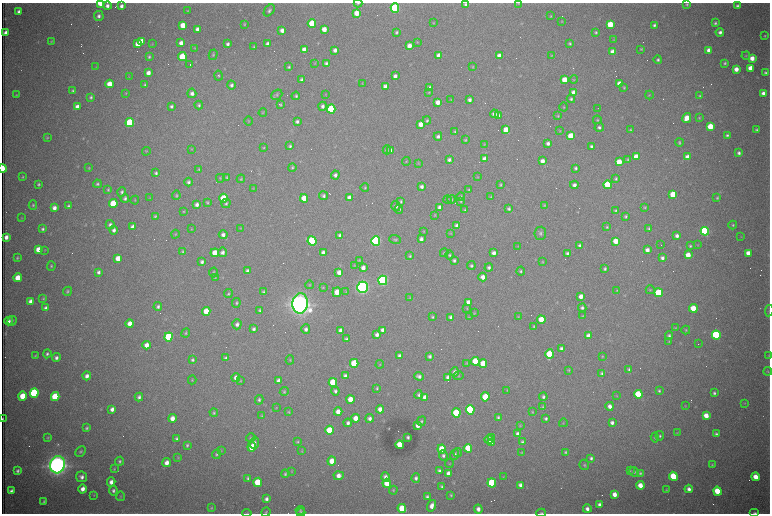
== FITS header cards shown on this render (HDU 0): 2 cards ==
NAXIS1  =                 1536 /fastest changing axis
NAXIS2  =                 1023 /next to fastest changing axis

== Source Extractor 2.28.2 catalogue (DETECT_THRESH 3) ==
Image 1536 x 1023 px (HDU 0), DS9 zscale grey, zoomed out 1/2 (1 PNG px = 2 x 2 image px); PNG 772 x 516 px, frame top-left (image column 1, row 1022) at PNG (2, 3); each listed source drawn as its Kron ellipse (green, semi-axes under 4 px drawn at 4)
Background 2770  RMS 32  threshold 96.7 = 3 sigma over >= 5 px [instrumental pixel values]
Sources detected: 650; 97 cannot appear on this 1/2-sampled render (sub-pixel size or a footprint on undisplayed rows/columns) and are neither listed nor drawn; of the other 553, the 500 brightest by FLUX_AUTO listed and drawn (53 fainter detections omitted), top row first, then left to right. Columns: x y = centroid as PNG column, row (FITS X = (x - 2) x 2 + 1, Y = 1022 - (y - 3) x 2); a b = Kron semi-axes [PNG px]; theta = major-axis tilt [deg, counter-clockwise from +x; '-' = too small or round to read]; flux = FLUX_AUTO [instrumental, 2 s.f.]
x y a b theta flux
100 3 4 2 - 2.1e+05
358 3 4 3 - 7.0e+03
518 3 3 3 - 4.1e+03
687 4 4 4 - 9.2e+03
465 5 4 4 - 1.6e+04
107 6 4 4 - 2.8e+04
121 6 4 3 - 2.6e+04
737 6 4 3 - 1.5e+04
395 8 4 4 - 1.2e+06
269 10 7 4 51 1.8e+04
188 11 3 3 - 6.5e+03
19 12 3 3 - 2.3e+04
357 13 4 4 - 8.6e+04
99 16 5 5 - 2.4e+04
551 16 3 3 - 6.1e+03
562 21 3 2 - 4.3e+03
433 23 3 3 - 4.5e+03
715 23 3 3 - 1.2e+04
244 24 3 3 - 6.3e+03
312 24 4 4 - 2.9e+05
610 24 4 4 - 2.1e+05
183 25 4 4 - 1.1e+05
654 25 3 3 - 1.4e+04
197 29 4 3 - 3.6e+04
324 29 4 4 - 6.8e+04
282 30 4 3 - 3.8e+04
396 32 3 3 - 1.1e+04
596 32 3 3 - 9.1e+03
720 32 4 4 - 2.4e+04
5 33 4 3 - 3.9e+04
765 36 4 3 - 7.0e+03
614 40 4 3 - 4.8e+03
51 41 4 3 - 5.9e+03
142 41 4 4 - 1.3e+05
417 42 4 3 - 4.5e+03
181 43 4 3 - 4.1e+04
570 43 3 3 - 9.3e+03
138 44 4 4 - 7.4e+04
152 44 3 2 - 4.7e+03
228 44 3 3 - 1.8e+04
268 44 3 3 - 2.5e+04
409 46 4 3 - 5.6e+04
254 47 3 2 - 7.2e+03
195 48 3 3 - 4.7e+03
641 49 3 3 - 7.5e+03
304 50 4 3 - 5.0e+04
335 50 3 3 - 2.7e+04
709 50 4 3 - 3.8e+04
612 52 4 3 - 4.8e+04
213 55 5 3 - 8.0e+03
439 55 4 3 - 5.1e+04
499 56 4 3 - 4.3e+04
551 56 4 3 - 4.9e+03
746 56 4 3 - 6.3e+03
149 57 4 3 - 1.0e+04
182 57 4 4 - 3.1e+05
752 58 4 4 - 5.9e+04
658 60 4 4 - 1.3e+04
315 63 3 3 - 4.3e+03
326 63 4 4 - 1.6e+04
725 63 4 3 - 1.1e+04
190 65 2 1 - 2.0e+05
96 67 3 3 - 4.0e+03
289 67 3 3 - 9.6e+03
473 67 4 3 - 5.5e+03
751 68 4 4 - 9.6e+04
736 69 4 4 - 5.9e+04
148 73 4 3 - 4.2e+04
765 73 3 3 - 1.4e+04
219 76 5 4 - 9.6e+03
395 76 4 3 - 2.6e+04
129 77 3 3 - 4.2e+03
574 79 4 3 - 6.9e+03
301 80 4 3 - 1.9e+04
564 80 4 4 - 1.1e+05
109 84 4 4 - 1.1e+05
362 84 4 2 - 4.4e+03
619 84 4 3 - 6.7e+04
145 85 4 3 - 9.5e+03
231 85 4 4 - 1.8e+04
385 86 3 3 - 2.5e+04
429 88 4 3 - 2.0e+04
624 88 4 4 - 7.3e+03
73 91 4 3 - 1.1e+04
429 92 4 3 - 5.9e+03
574 92 4 4 - 5.8e+04
126 93 4 3 - 6.0e+03
192 93 5 4 - 2.9e+04
763 93 4 4 - 3.0e+04
16 95 3 3 - 4.6e+03
277 95 6 4 41 1.1e+04
325 95 4 3 - 4.6e+03
649 95 4 3 - 6.2e+03
296 96 4 4 - 1.1e+04
699 96 4 3 - 8.1e+03
91 97 4 3 - 1.2e+04
451 99 4 2 - 4.3e+03
571 99 4 4 - 1.3e+04
469 100 3 3 - 2.3e+04
438 102 4 3 - 5.1e+04
199 105 4 3 - 1.2e+04
280 105 4 3 - 7.1e+03
171 106 3 3 - 1.4e+04
323 106 4 4 - 2.2e+04
77 107 4 3 - 4.4e+04
564 107 4 3 - 6.7e+03
598 108 2 1 - 5.0e+03
331 109 4 4 - 6.1e+05
263 112 4 3 - 5.3e+03
494 114 4 4 - 3.4e+04
498 116 4 3 - 3.3e+04
558 116 4 3 - 8.0e+03
687 118 5 4 - 9.5e+04
699 118 3 2 - 5.9e+03
597 120 4 4 - 7.9e+03
248 121 4 3 - 4.7e+03
427 121 4 4 - 1.2e+04
297 122 3 3 - 1.8e+04
130 123 4 4 - 6.2e+05
421 124 4 4 - 6.5e+04
710 126 4 4 - 1.6e+05
599 127 4 4 - 1.6e+04
506 130 4 4 - 1.4e+05
630 130 3 3 - 6.7e+03
756 130 4 3 - 9.3e+03
560 131 4 3 - 5.2e+03
455 132 4 3 - 7.9e+03
727 135 3 3 - 1.3e+04
438 136 4 4 - 2.0e+04
571 136 4 4 - 2.3e+05
47 138 4 3 - 6.9e+03
465 140 3 3 - 8.5e+03
679 142 4 3 - 1.0e+04
548 143 4 3 - 2.2e+04
484 144 4 3 - 5.8e+03
290 146 4 3 - 1.2e+04
591 146 3 3 - 1.4e+04
264 147 3 2 - 5.9e+03
191 149 3 3 - 4.8e+03
387 150 4 4 - 1.3e+04
146 151 4 3 - 5.8e+03
391 151 4 4 - 6.2e+04
739 153 3 3 - 1.7e+04
636 157 4 4 - 1.0e+05
688 157 4 4 - 5.5e+04
484 159 4 3 - 5.3e+04
628 159 3 3 - 7.5e+03
449 160 4 4 - 1.9e+04
406 161 4 3 - 6.3e+03
542 161 4 4 - 4.1e+04
619 162 4 4 - 1.5e+05
418 163 3 3 - 4.9e+03
292 167 4 3 - 9.7e+03
3 168 4 2 - 3.0e+05
89 168 4 3 - 6.5e+03
576 168 4 3 - 1.2e+04
199 169 4 3 - 7.7e+03
156 173 4 3 - 1.3e+04
335 175 4 4 - 2.4e+04
22 177 3 3 - 7.3e+03
227 177 4 3 - 8.7e+03
477 177 3 3 - 4.9e+03
220 178 4 3 - 5.3e+03
241 179 4 4 - 7.8e+03
616 179 4 4 - 1.1e+04
188 182 4 4 - 1.5e+04
39 184 3 3 - 1.1e+04
97 184 4 4 - 1.2e+04
500 185 3 3 - 8.1e+03
574 185 4 4 - 2.4e+04
607 185 4 4 - 3.1e+05
422 187 4 3 - 2.4e+04
365 188 4 3 - 7.6e+03
108 189 4 3 - 8.6e+03
253 189 4 3 - 5.0e+03
469 190 4 3 - 6.5e+03
122 192 5 4 - 1.5e+04
673 194 4 4 - 1.9e+05
176 195 5 4 - 9.5e+03
323 196 4 4 - 1.6e+04
461 197 4 3 - 8.9e+03
491 197 3 3 - 6.4e+03
125 198 4 4 - 1.6e+04
150 198 4 3 - 4.8e+03
224 198 4 4 - 2.6e+05
304 198 4 4 - 1.3e+05
349 198 4 3 - 4.7e+04
717 198 4 4 - 9.7e+03
452 199 4 4 - 6.8e+03
135 200 4 3 - 5.5e+03
447 200 4 4 - 5.9e+03
401 201 4 3 - 1.0e+04
461 201 4 4 - 7.3e+03
207 202 3 3 - 7.9e+03
113 203 4 4 - 2.6e+05
226 203 5 4 - 1.1e+04
33 205 4 4 - 9.1e+03
197 205 4 3 - 2.7e+04
544 205 4 3 - 6.6e+03
68 206 4 3 - 1.3e+04
396 206 5 4 - 2.3e+04
440 207 4 4 - 4.0e+04
54 208 4 4 - 3.9e+04
645 208 3 3 - 6.2e+03
399 209 4 4 - 1.2e+04
509 209 4 4 - 1.3e+04
465 210 4 3 - 8.1e+03
615 210 3 3 - 8.6e+03
183 211 3 3 - 4.8e+03
435 215 4 3 - 4.9e+03
155 216 4 3 - 9.5e+03
626 216 3 3 - 9.7e+03
22 218 4 3 - 4.0e+03
110 225 4 4 - 2.0e+04
733 225 4 4 - 9.8e+03
457 226 4 3 - 4.0e+04
133 227 4 3 - 3.2e+04
607 227 3 3 - 8.3e+03
240 228 3 3 - 4.1e+03
649 228 4 3 - 9.2e+03
43 229 3 3 - 1.3e+04
191 229 4 3 - 4.4e+03
114 230 4 4 - 2.4e+04
424 231 4 3 - 6.0e+03
705 231 4 4 - 1.4e+06
450 233 4 3 - 4.2e+03
540 233 6 6 - 1.9e+04
175 234 4 3 - 6.3e+03
223 235 4 4 - 2.6e+04
340 235 4 3 - 1.6e+04
677 236 3 3 - 2.6e+04
741 236 4 3 - 4.8e+03
6 237 4 3 - 4.0e+04
421 239 4 3 - 2.4e+04
395 240 6 4 -21 1.1e+04
312 241 4 4 - 8.1e+05
376 241 5 4 - 1.7e+06
616 241 4 4 - 1.1e+05
580 245 4 4 - 1.7e+04
661 245 2 1 - 4.8e+03
698 245 4 3 - 4.7e+03
518 246 4 3 - 4.3e+03
690 246 4 3 - 1.1e+04
38 249 4 4 - 8.7e+04
45 250 4 3 - 5.0e+03
647 250 4 4 - 3.6e+04
183 252 3 3 - 8.1e+03
222 252 5 4 - 2.5e+04
215 253 4 4 - 1.2e+05
323 253 4 3 - 3.4e+04
444 253 4 3 - 8.6e+03
494 253 4 3 - 3.0e+04
567 253 4 3 - 1.6e+04
748 253 4 4 - 6.3e+04
449 255 4 4 - 9.9e+03
688 255 4 4 - 9.3e+04
410 256 3 3 - 7.9e+03
17 258 3 3 - 8.0e+03
118 258 4 4 - 8.4e+04
662 258 4 4 - 2.3e+04
359 260 4 4 - 6.7e+03
454 260 4 3 - 1.5e+04
202 262 4 3 - 1.8e+04
543 262 3 3 - 5.5e+03
354 265 3 3 - 4.5e+03
51 266 5 3 - 9.6e+03
471 266 4 4 - 1.2e+04
489 267 4 4 - 1.6e+04
363 268 4 4 - 3.7e+04
605 269 4 3 - 1.2e+04
247 271 4 3 - 1.7e+04
521 271 4 4 - 1.1e+04
98 272 4 3 - 1.9e+04
339 272 4 3 - 4.5e+04
213 273 5 4 - 1.1e+04
483 277 4 4 - 4.4e+04
18 278 4 4 - 1.3e+05
215 278 4 4 - 6.4e+03
383 280 5 4 - 1.8e+06
310 285 4 3 - 5.8e+03
323 287 4 3 - 6.3e+03
362 287 5 5 - 3.4e+06
617 290 3 3 - 4.7e+03
650 290 4 3 - 6.6e+03
67 291 5 4 - 1.1e+04
263 292 4 4 - 1.2e+04
337 292 5 4 - 8.2e+04
346 292 3 3 - 4.6e+03
659 293 4 4 - 4.3e+05
228 294 4 3 - 9.5e+03
581 296 4 3 - 4.4e+04
43 298 3 3 - 6.9e+03
410 298 4 3 - 5.7e+03
31 301 4 3 - 4.1e+04
468 302 4 3 - 3.8e+04
236 303 5 4 - 1.1e+04
300 304 10 7 86 9.8e+06
158 306 4 4 - 1.6e+04
46 308 4 4 - 2.6e+04
467 308 3 3 - 5.0e+03
582 308 4 4 - 1.8e+04
693 308 4 4 - 1.6e+05
206 311 4 4 - 1.4e+05
260 311 4 3 - 1.0e+04
769 311 6 3 81 6.5e+03
474 313 4 4 - 5.9e+03
582 316 4 3 - 6.7e+03
432 317 4 3 - 9.6e+03
451 317 4 4 - 2.1e+04
469 317 3 3 - 4.9e+03
518 317 4 3 - 5.1e+03
541 320 4 4 - 1.4e+05
9 321 4 3 - 2.2e+04
12 321 5 3 - 8.3e+03
130 324 4 4 - 7.9e+04
237 324 5 4 - 2.5e+04
534 326 3 3 - 7.0e+03
675 328 4 3 - 5.6e+03
254 329 4 3 - 1.8e+04
306 329 5 4 - 2.3e+04
340 330 4 3 - 2.5e+04
383 330 4 3 - 3.1e+04
686 330 4 4 - 7.5e+03
186 333 4 3 - 8.8e+03
377 334 4 3 - 2.8e+04
716 335 4 4 - 1.0e+06
588 336 4 4 - 5.1e+04
669 336 4 4 - 1.6e+04
169 337 4 4 - 5.8e+05
346 339 4 3 - 1.4e+04
669 341 4 3 - 6.0e+03
698 344 2 1 - 4.8e+03
146 345 4 4 - 5.4e+04
561 349 4 3 - 1.8e+04
47 354 4 4 - 1.6e+04
550 354 5 4 - 3.8e+05
35 356 4 3 - 6.3e+03
399 356 4 3 - 2.2e+04
430 356 4 3 - 1.5e+04
602 356 4 3 - 6.6e+03
769 356 4 3 - 4.3e+03
56 358 4 4 - 2.3e+04
226 358 4 3 - 1.7e+04
192 360 4 4 - 1.3e+04
290 360 4 3 - 6.7e+03
475 361 4 4 - 2.9e+05
354 363 4 4 - 3.5e+05
466 363 4 3 - 4.5e+03
380 364 4 3 - 6.0e+03
483 364 4 4 - 1.7e+05
629 369 4 4 - 1.2e+04
568 370 3 3 - 7.1e+03
768 371 4 3 - 6.5e+03
455 372 4 4 - 2.7e+04
602 373 4 4 - 1.7e+04
87 376 4 4 - 3.2e+04
345 376 4 3 - 2.3e+04
419 376 5 4 - 2.5e+04
459 376 5 4 - 6.9e+03
448 377 4 3 - 3.9e+04
236 378 4 4 - 4.1e+04
192 380 4 3 - 6.9e+03
240 381 4 3 - 5.5e+03
278 381 4 3 - 2.8e+04
333 382 4 4 - 3.2e+05
377 388 3 3 - 8.4e+03
507 390 3 2 - 4.4e+03
335 391 4 4 - 1.7e+04
659 391 4 3 - 1.0e+04
284 392 4 4 - 9.4e+03
34 393 5 4 - 1.0e+06
714 393 4 3 - 1.4e+04
638 394 4 4 - 3.1e+05
419 395 4 4 - 1.5e+04
22 396 4 4 - 1.4e+05
617 396 4 3 - 5.6e+03
55 397 4 4 - 3.6e+05
139 397 4 3 - 1.9e+04
425 397 4 3 - 6.4e+04
485 397 4 4 - 2.0e+05
543 397 4 3 - 1.6e+04
350 399 4 4 - 8.2e+04
259 400 5 4 - 1.3e+04
745 403 4 3 - 6.3e+03
610 406 4 4 - 3.5e+04
685 406 4 3 - 5.0e+03
543 407 3 3 - 6.8e+03
276 408 3 3 - 4.1e+03
112 409 4 3 - 3.2e+04
380 409 4 3 - 4.9e+04
470 410 4 4 - 8.3e+05
289 412 4 3 - 7.4e+03
338 412 4 4 - 7.0e+04
532 412 4 3 - 6.0e+03
214 413 4 4 - 9.2e+03
456 413 4 4 - 4.8e+05
262 416 4 3 - 7.2e+03
706 416 4 4 - 8.7e+04
498 417 3 3 - 1.1e+04
172 418 4 4 - 5.6e+04
356 418 4 4 - 7.4e+04
370 418 4 4 - 2.5e+04
546 418 4 3 - 1.5e+04
3 419 3 1 - 7.6e+03
421 421 5 4 - 1.2e+04
348 423 4 3 - 2.2e+04
563 423 4 3 - 5.1e+03
612 423 4 4 - 2.5e+04
418 425 4 3 - 4.7e+04
520 426 4 4 - 7.0e+03
87 428 4 3 - 1.2e+04
329 430 4 4 - 2.9e+05
677 433 3 3 - 4.3e+03
518 434 4 3 - 4.0e+04
716 434 4 3 - 1.6e+04
660 436 4 4 - 1.2e+04
48 437 4 3 - 7.2e+03
408 437 3 3 - 1.2e+04
491 437 2 1 - 1.4e+05
655 437 5 4 - 1.2e+04
177 438 4 3 - 1.3e+04
251 438 5 4 - 7.5e+03
489 439 4 4 - 4.7e+04
298 442 4 3 - 8.0e+03
522 442 3 3 - 1.1e+04
254 443 6 4 86 2.8e+04
491 443 4 3 - 3.6e+04
187 445 3 3 - 1.1e+04
400 445 4 4 - 1.7e+05
252 447 4 4 - 1.2e+05
468 448 4 4 - 2.6e+05
442 449 4 4 - 2.1e+05
81 451 6 4 46 1.3e+04
221 451 4 4 - 5.7e+03
302 451 3 3 - 4.3e+03
565 452 4 3 - 8.6e+03
458 453 4 4 - 7.6e+03
522 453 4 3 - 5.6e+03
216 454 5 4 - 1.1e+04
455 455 5 4 - 1.9e+04
443 456 5 4 - 1.9e+04
178 457 3 3 - 5.6e+03
591 458 4 3 - 1.6e+04
120 461 4 3 - 1.3e+04
332 461 4 4 - 8.9e+04
167 463 4 4 - 4.6e+04
449 464 4 3 - 5.8e+03
57 465 9 7 75 8.0e+06
584 465 5 4 - 1.1e+04
712 465 4 3 - 7.3e+03
114 469 4 3 - 6.5e+03
18 471 4 3 - 1.5e+04
292 471 4 3 - 4.8e+03
439 471 4 3 - 1.6e+04
630 471 4 3 - 6.0e+03
634 472 5 4 - 1.1e+04
448 473 4 4 - 3.9e+04
640 473 4 4 - 1.0e+04
285 474 4 3 - 1.2e+04
339 476 5 4 - 5.1e+04
673 476 4 4 - 2.8e+05
82 477 5 5 - 3.0e+04
386 477 4 4 - 3.1e+04
503 477 4 2 - 4.4e+03
755 477 4 3 - 9.1e+04
248 478 4 3 - 1.3e+04
416 478 5 4 - 2.1e+04
111 482 4 4 - 3.7e+04
258 482 4 4 - 2.2e+05
387 483 4 4 - 1.5e+05
492 483 4 4 - 5.8e+05
520 485 4 3 - 2.6e+04
640 485 4 4 - 8.3e+04
442 486 3 3 - 1.0e+04
83 489 4 4 - 4.9e+04
689 489 4 3 - 3.0e+04
393 490 4 3 - 7.1e+03
666 490 4 3 - 5.3e+03
11 491 4 3 - 2.1e+04
113 491 5 4 - 1.8e+04
717 491 4 4 - 2.3e+05
614 494 4 3 - 5.8e+04
94 495 3 3 - 4.4e+03
451 495 3 3 - 8.7e+03
121 496 5 3 - 6.8e+03
427 497 3 3 - 1.5e+04
266 499 4 3 - 2.2e+04
44 502 4 3 - 1.1e+04
600 505 4 3 - 3.1e+04
432 506 6 3 70 4.7e+04
211 508 4 3 - 6.1e+03
402 508 4 4 - 2.3e+05
478 509 4 4 - 3.5e+04
587 509 4 3 - 3.2e+04
300 510 5 4 - 1.2e+04
266 512 5 3 - 7.5e+03
247 513 4 3 - 4.8e+03
301 513 4 4 - 9.3e+03
541 513 5 3 - 8.1e+03
755 513 5 3 - 1.2e+04
At the frame edge (FLAGS 8, measured only in part): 11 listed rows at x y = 100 3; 358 3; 518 3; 465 5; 3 168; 769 311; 769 356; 3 419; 247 513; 541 513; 755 513
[53 fainter detections neither listed nor drawn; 97 sub-pixel or undisplayed-footprint detections neither listed nor drawn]